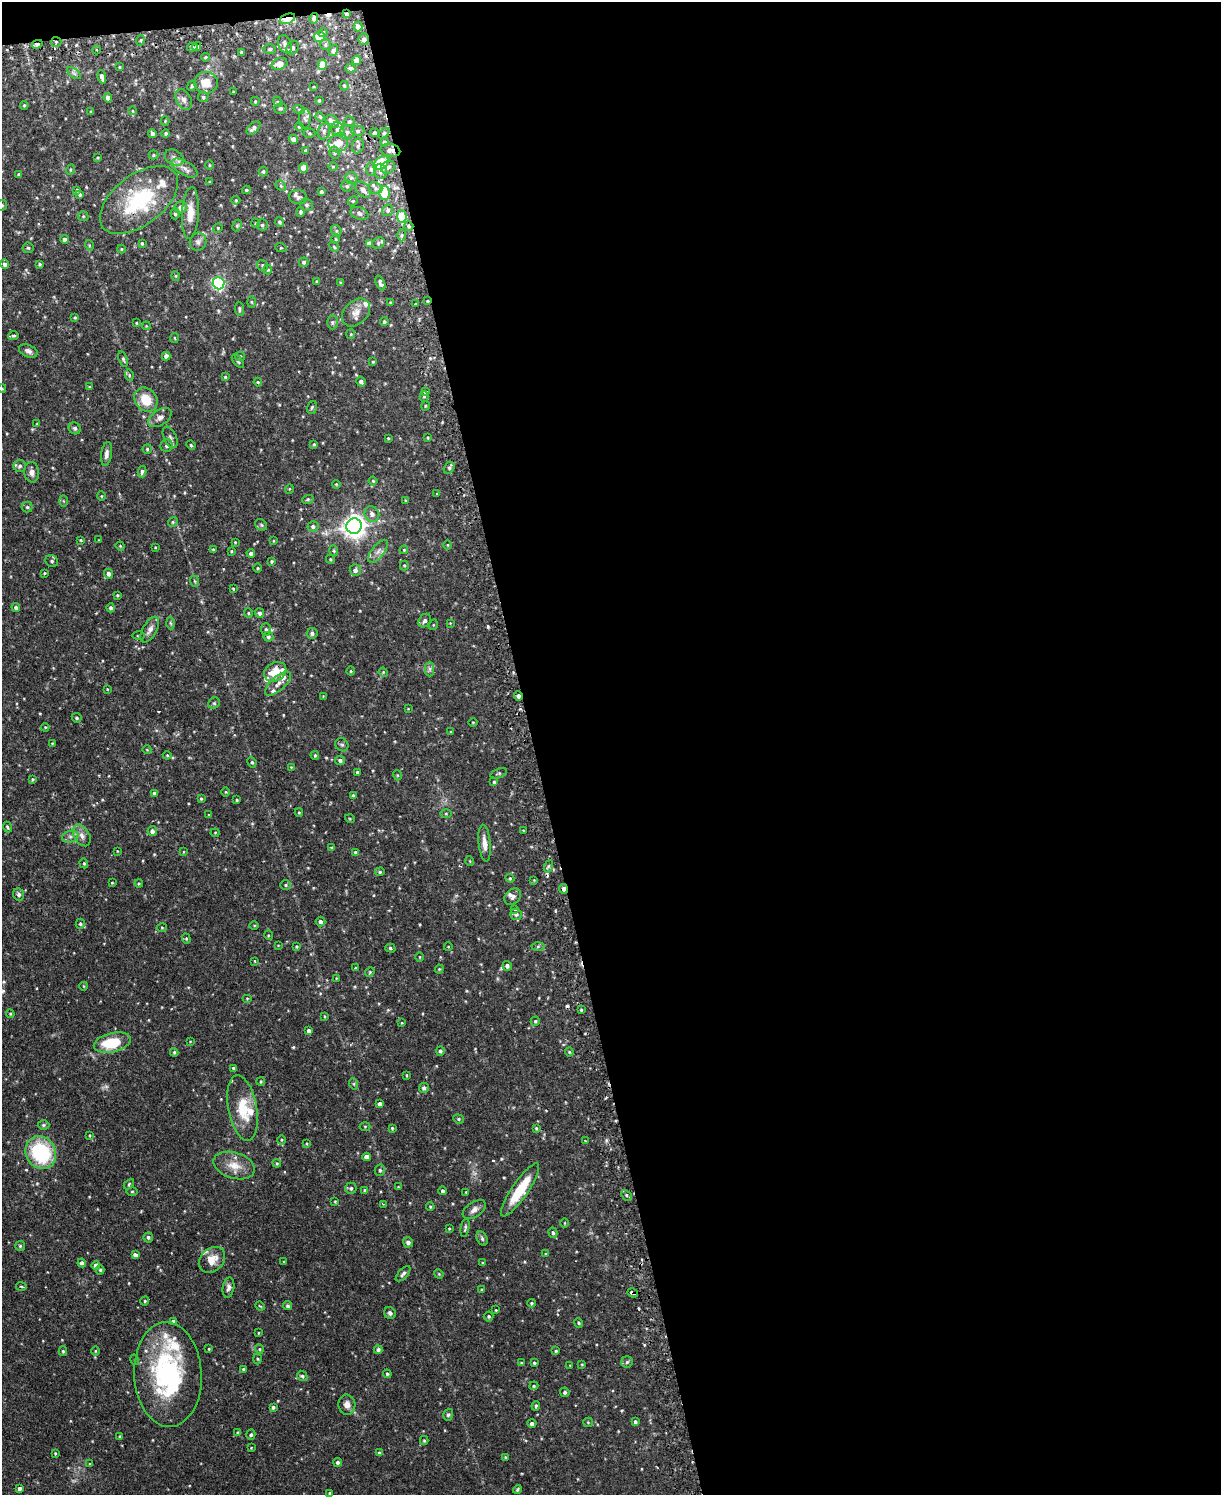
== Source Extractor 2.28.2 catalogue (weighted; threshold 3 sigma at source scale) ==
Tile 4 of 4 x 3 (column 4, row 1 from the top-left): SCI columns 3689-4907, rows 3145-4637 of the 4939 x 4911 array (HDU 1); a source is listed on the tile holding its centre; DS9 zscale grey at full resolution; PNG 1223 x 1497 px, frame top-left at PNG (2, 2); each listed source drawn as its Kron ellipse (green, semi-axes under 4 px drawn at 4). Shown black and unused: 57% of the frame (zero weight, under 2 of 3 exposures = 4% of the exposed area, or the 3 px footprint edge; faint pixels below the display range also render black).
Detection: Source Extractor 2.28.2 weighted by HDU 2 'WHT'; one run over the whole footprint, this tile lists its part. Background 0.0811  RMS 0.0052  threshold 0.0233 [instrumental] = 3 sigma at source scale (4.5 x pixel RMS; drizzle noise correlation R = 1.50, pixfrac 1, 0.05/0.05 arcsec/px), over >= 5 px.
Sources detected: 460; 11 cosmic-ray / hot-pixel residue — neither listed nor drawn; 21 inside a brighter listed object's ellipse — not listed separately; the other 428 listed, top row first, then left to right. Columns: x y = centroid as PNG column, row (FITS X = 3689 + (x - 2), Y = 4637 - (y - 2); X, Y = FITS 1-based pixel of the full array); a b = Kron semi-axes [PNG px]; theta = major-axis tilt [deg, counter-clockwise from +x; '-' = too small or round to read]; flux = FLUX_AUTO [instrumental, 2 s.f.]
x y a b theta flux
347 14 3 3 - 1
314 18 5 4 - 1.4
287 19 8 4 19 11
358 27 5 4 - 2.9
323 32 4 4 - 0.66
319 36 5 5 - 6.8
364 39 6 5 - 1.5
141 40 5 3 - 0.65
56 42 5 5 - 0.85
37 44 5 4 - 2
285 44 9 6 -67 2.2
325 45 5 5 - 0.77
192 47 5 4 - 1
197 47 4 4 - 1.6
293 48 7 5 59 1.4
270 49 6 5 - 0.95
96 50 4 3 - 0.56
333 50 5 4 - 1.9
241 52 4 3 - 0.47
205 57 4 3 - 0.57
357 60 5 4 - 3.6
280 64 8 5 19 7
322 65 5 4 - 9
119 67 4 3 - 0.47
350 68 5 3 - 2.7
74 73 8 4 -37 1.1
102 77 6 4 -80 2.2
206 83 12 10 -13 8.2
192 86 5 4 - 0.94
344 86 4 4 - 0.58
314 87 4 2 - 0.35
233 92 3 2 - 0.32
203 97 5 5 - 0.87
108 98 5 4 - 2.3
184 100 11 7 -61 2.3
319 100 3 2 - 0.51
255 101 4 3 - 0.58
278 102 5 3 - 0.49
24 105 4 3 - 0.58
280 108 6 5 - 0.9
299 109 6 4 -18 0.54
133 111 4 2 - 0.35
91 112 3 3 - 0.46
320 117 5 4 - 0.59
305 118 10 6 -90 1.3
165 121 4 4 - 0.46
332 121 7 5 -42 3.1
349 122 5 5 - 0.99
299 127 4 4 - 0.49
253 128 8 5 44 1.8
338 130 7 6 - 2.5
324 131 8 6 76 1.5
358 131 6 5 - 1.1
347 132 7 7 - 1.4
309 133 6 4 -1 0.67
374 133 4 4 - 1
384 133 6 4 45 0.75
152 134 4 3 - 1.3
166 134 4 4 - 0.87
294 139 4 4 - 2.5
384 142 4 3 - 1.7
338 143 10 9 - 5.1
358 146 7 6 - 1.2
390 150 10 6 -12 2.4
306 151 4 3 - 1.3
335 152 6 5 - 0.92
153 155 5 4 - 0.67
174 157 10 7 -30 2.1
98 158 4 3 - 0.46
381 163 9 5 36 21
209 165 5 3 - 0.47
333 167 5 3 - 0.4
388 167 7 6 - 1.7
185 168 14 7 -31 3.1
303 168 5 4 - 6.2
371 169 7 5 -90 1
70 170 5 3 - 0.5
263 171 5 4 - 0.61
381 171 7 6 - 2.1
19 174 4 3 - 0.72
351 178 6 6 - 1.1
210 182 4 3 - 0.43
281 186 6 4 -46 0.76
347 186 5 5 - 0.84
375 188 7 5 -19 1.3
77 190 3 3 - 0.58
246 190 4 3 - 0.7
363 190 9 6 -47 2.5
321 192 3 3 - 0.91
384 193 7 5 90 14
80 194 4 3 - 0.84
298 197 9 7 -11 1.7
139 200 45 25 37 37
236 200 4 4 - 0.49
353 201 5 4 - 0.56
2 205 5 5 - 0.87
307 205 6 6 - 1
181 207 6 6 - 2.6
388 210 6 5 - 1.1
301 212 5 4 - 1.1
190 213 26 8 87 6.3
359 213 9 6 -23 1.6
175 214 5 4 - 0.9
83 216 5 5 - 0.7
402 216 6 5 - 14
279 222 5 4 - 0.77
255 223 5 3 - 0.4
262 225 5 5 - 1
237 226 6 4 63 0.66
409 226 5 4 - 0.82
218 228 5 4 - 0.53
336 231 6 5 - 0.9
401 235 6 4 89 0.83
64 239 4 4 - 1.5
336 239 4 4 - 0.54
198 242 9 8 - 1.8
142 243 3 3 - 0.59
369 243 4 4 - 1.9
378 243 6 5 - 0.85
89 245 5 3 - 0.55
334 247 6 4 -47 0.66
28 248 5 5 - 0.72
281 248 6 3 -18 0.46
121 249 4 4 - 0.51
304 262 5 4 - 0.95
5 264 5 4 - 1.3
40 264 3 3 - 0.66
263 266 6 5 - 0.93
268 270 5 4 - 0.61
176 276 5 3 - 0.48
317 282 4 4 - 0.59
219 283 6 6 - 94
341 283 3 3 - 0.57
380 283 8 4 -68 1.5
427 301 3 3 - 0.6
251 302 6 4 -88 0.53
390 302 3 3 - 0.37
416 304 3 3 - 7.1
239 309 7 4 -84 0.8
356 312 16 11 44 4.4
75 317 4 3 - 0.52
332 322 7 5 90 1
384 322 4 4 - 0.73
136 323 3 3 - 0.44
146 326 4 3 - 0.39
351 334 5 4 - 0.51
14 336 5 4 - 0.64
174 338 5 3 - 0.41
28 351 10 6 -23 1.9
166 356 4 4 - 2.2
240 356 5 4 - 0.75
123 359 8 4 -71 0.99
238 361 8 4 -50 0.98
373 362 4 4 - 0.49
129 375 6 3 -73 0.65
225 377 3 3 - 0.54
258 382 4 4 - 0.5
361 382 5 4 - 1.4
89 387 3 3 - 0.44
2 389 4 3 - 0.34
425 392 4 3 - 1.4
424 396 5 4 - 0.66
146 400 13 10 -48 11
425 406 5 3 - 0.42
312 407 6 4 73 0.73
160 418 13 7 33 2.5
37 424 3 3 - 0.36
75 428 6 5 - 0.98
170 437 11 6 -65 1.8
388 438 3 2 - 0.42
428 438 4 2 - 0.39
314 444 4 4 - 0.54
191 445 5 4 - 0.55
167 446 6 6 - 1.6
147 449 4 4 - 0.68
106 454 12 5 82 1.9
20 466 6 6 - 1.3
449 468 6 5 - 1.1
32 472 10 7 -85 2.6
142 472 6 4 77 1.1
373 481 4 4 - 0.6
336 484 4 3 - 0.44
289 489 5 3 - 0.42
437 494 3 2 - 0.38
101 496 4 4 - 0.5
308 499 6 4 19 0.63
405 500 4 3 - 0.45
63 501 5 4 - 0.54
27 507 5 5 - 0.92
372 514 8 7 - 2.2
173 522 5 4 - 0.66
261 525 6 5 - 0.86
313 526 5 5 - 1.2
354 526 8 7 - 400
80 540 3 3 - 0.42
99 540 3 2 - 0.28
273 541 4 3 - 0.4
235 542 4 4 - 0.42
448 545 4 3 - 0.38
120 546 5 3 - 0.43
155 547 4 2 - 0.35
213 550 4 3 - 0.58
334 550 5 3 - 0.59
404 550 4 3 - 0.48
232 551 3 2 - 0.46
378 551 14 6 51 2.5
251 553 4 4 - 1.4
330 559 4 4 - 0.57
52 561 6 6 - 1
271 561 4 4 - 0.62
404 565 5 4 - 0.56
258 568 4 3 - 0.43
355 570 5 5 - 2
44 573 3 3 - 0.46
109 574 5 4 - 2
194 581 6 3 -69 0.58
233 589 4 3 - 0.5
117 595 3 3 - 0.49
16 607 4 4 - 1.2
111 608 4 4 - 1.1
248 613 5 4 - 0.69
259 613 5 4 - 1.2
425 621 7 5 52 1.6
170 623 6 4 -87 0.68
450 623 4 4 - 0.4
433 625 5 3 - 0.46
266 629 6 5 - 0.93
150 630 14 7 60 3.1
312 633 5 5 - 1.1
139 635 6 3 1 0.51
268 637 5 5 - 1.1
430 669 7 4 90 1.2
351 671 4 4 - 0.54
275 672 12 9 31 9.8
383 672 5 4 - 0.44
278 683 16 7 42 3.2
107 689 4 3 - 0.35
323 696 2 2 - 0.27
518 696 4 4 - 1.5
214 703 6 5 - 0.76
408 709 4 2 - 0.31
77 718 5 4 - 0.9
473 722 4 3 - 0.41
45 727 4 3 - 0.42
451 732 3 2 - 0.38
52 743 3 2 - 0.3
342 745 7 6 - 1.1
147 750 4 3 - 0.35
167 755 4 4 - 0.48
315 755 4 3 - 0.58
340 760 5 4 - 1.3
252 762 5 3 - 0.65
291 767 4 3 - 0.39
358 772 4 3 - 1
499 773 9 4 20 0.96
397 775 5 3 - 0.43
32 779 4 4 - 0.67
494 782 4 3 - 0.69
225 792 5 3 - 0.41
154 793 4 4 - 0.79
353 796 4 4 - 1.1
201 799 3 3 - 0.51
237 800 3 3 - 0.56
299 812 4 4 - 0.49
446 813 5 3 - 0.51
209 815 3 3 - 0.39
350 819 5 3 - 0.43
7 827 5 3 - 0.7
523 830 3 2 - 0.33
152 831 5 4 - 1.8
215 833 4 4 - 0.45
82 835 12 7 -59 2.9
70 837 8 6 16 1.7
485 843 18 6 -85 3.9
332 847 3 3 - 0.64
117 851 4 2 - 0.32
183 852 4 2 - 0.31
356 852 4 4 - 0.89
470 861 5 3 - 0.4
84 863 5 4 - 0.64
549 866 6 4 70 0.91
380 872 5 4 - 0.61
510 878 4 4 - 0.53
534 880 4 4 - 0.38
112 883 3 2 - 0.41
139 883 4 3 - 0.54
286 885 5 5 - 0.69
563 889 5 3 - 2.4
19 894 6 5 - 1.4
513 897 9 7 42 1.7
515 909 3 3 - 2.2
516 914 6 5 - 1.5
321 922 5 5 - 1.3
80 924 5 4 - 0.9
254 925 5 3 - 0.47
162 927 5 3 - 0.44
268 935 5 3 - 0.47
186 939 5 4 - 0.61
278 945 4 2 - 0.3
538 946 6 4 2 0.8
297 947 3 3 - 0.54
448 947 4 3 - 0.34
390 948 5 4 - 0.81
420 957 5 3 - 0.39
254 961 4 3 - 0.32
507 966 5 4 - 1.4
356 968 3 3 - 0.59
439 969 4 4 - 0.52
370 972 5 4 - 0.58
336 978 3 2 - 0.31
84 986 4 3 - 0.33
247 998 5 3 - 0.42
581 1010 4 3 - 0.56
10 1014 4 4 - 0.56
324 1016 4 2 - 0.41
535 1021 5 4 - 0.72
402 1023 4 3 - 0.43
309 1031 4 4 - 2
190 1042 4 2 - 0.32
112 1043 19 9 13 18
440 1051 4 4 - 0.98
174 1052 4 3 - 0.69
569 1052 4 4 - 0.55
233 1068 4 4 - 0.87
406 1075 3 2 - 0.39
261 1081 4 3 - 0.6
354 1084 6 4 -72 0.61
424 1088 5 4 - 1.4
380 1104 4 4 - 1.8
243 1108 33 14 -79 15
458 1119 5 4 - 0.68
43 1125 6 5 - 0.7
365 1126 5 3 - 0.5
392 1128 4 4 - 0.6
536 1128 4 4 - 0.53
90 1135 4 3 - 0.4
282 1140 5 3 - 0.48
585 1141 3 3 - 0.36
307 1144 4 3 - 0.44
41 1153 17 14 -59 41
366 1157 4 4 - 3
277 1163 4 4 - 0.55
234 1166 21 13 -17 7.7
380 1170 6 5 - 0.96
129 1184 6 3 46 0.61
398 1187 4 2 - 0.31
351 1188 6 5 - 1.1
365 1190 4 3 - 0.89
520 1190 31 8 56 17
132 1191 5 3 - 0.54
443 1191 4 4 - 1.1
466 1192 4 2 - 0.42
626 1195 6 4 -47 0.96
335 1201 3 3 - 0.44
383 1204 2 2 - 0.35
430 1207 4 3 - 0.51
474 1210 13 7 33 2.5
565 1223 4 3 - 0.33
465 1228 9 3 81 1
449 1229 3 3 - 0.45
553 1233 5 4 - 0.74
148 1237 5 4 - 1
482 1238 8 5 -64 1.1
408 1242 5 5 - 1.6
20 1246 5 5 - 0.67
545 1254 3 3 - 0.39
135 1255 4 4 - 1.8
212 1260 14 11 44 6.4
284 1262 3 3 - 0.42
82 1263 4 4 - 1.4
483 1263 4 3 - 0.55
96 1265 4 4 - 2.7
100 1270 4 4 - 0.69
403 1274 9 4 47 1.3
439 1274 5 4 - 0.49
21 1287 5 2 - 0.59
228 1287 10 5 80 1.8
482 1290 3 3 - 0.46
633 1293 5 3 - 4.6
145 1301 5 4 - 0.58
532 1303 4 3 - 0.68
260 1306 5 3 - 0.42
288 1306 5 4 - 0.95
496 1310 3 3 - 0.4
390 1313 6 5 - 1.2
489 1316 5 5 - 0.73
173 1321 4 4 - 1.1
579 1323 5 3 - 0.59
258 1333 4 2 - 0.39
209 1349 4 3 - 0.43
259 1349 5 4 - 0.56
378 1349 4 4 - 1.2
63 1351 5 4 - 0.69
95 1351 5 3 - 0.48
556 1351 4 4 - 0.66
258 1359 5 3 - 0.54
135 1360 5 3 - 0.42
627 1362 6 5 - 0.94
521 1363 4 3 - 0.48
534 1363 4 3 - 0.7
582 1364 3 3 - 0.4
570 1365 3 2 - 0.36
244 1369 3 3 - 0.74
387 1374 4 4 - 0.75
168 1375 52 34 -87 71
302 1376 6 4 -44 0.73
534 1386 4 4 - 0.61
565 1392 5 4 - 1.1
347 1405 10 8 -85 3.1
536 1406 4 3 - 0.65
273 1407 4 3 - 0.97
448 1415 6 4 72 0.79
588 1422 5 4 - 0.54
635 1422 4 4 - 0.88
532 1424 4 4 - 1.4
238 1433 4 3 - 1.1
251 1435 5 4 - 0.97
120 1437 3 3 - 0.85
424 1440 4 4 - 0.57
251 1448 3 3 - 0.35
55 1453 3 3 - 0.45
379 1453 4 4 - 0.82
505 1457 4 3 - 0.53
338 1462 4 4 - 1.4
90 1464 4 3 - 0.48
20 1488 4 4 - 1.7
517 1489 4 3 - 0.68
330 1493 4 3 - 0.51
Overlapping masked pixels (flux is a lower limit): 12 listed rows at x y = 347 14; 314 18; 287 19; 56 42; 37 44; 390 150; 427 301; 275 672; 518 696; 563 889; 633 1293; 168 1375
Isophote crosses this tile's border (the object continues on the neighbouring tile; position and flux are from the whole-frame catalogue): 2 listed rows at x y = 2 205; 2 389
Unlisted compact peaks at least as high as the median listed source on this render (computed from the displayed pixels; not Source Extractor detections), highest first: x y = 488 626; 501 1159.